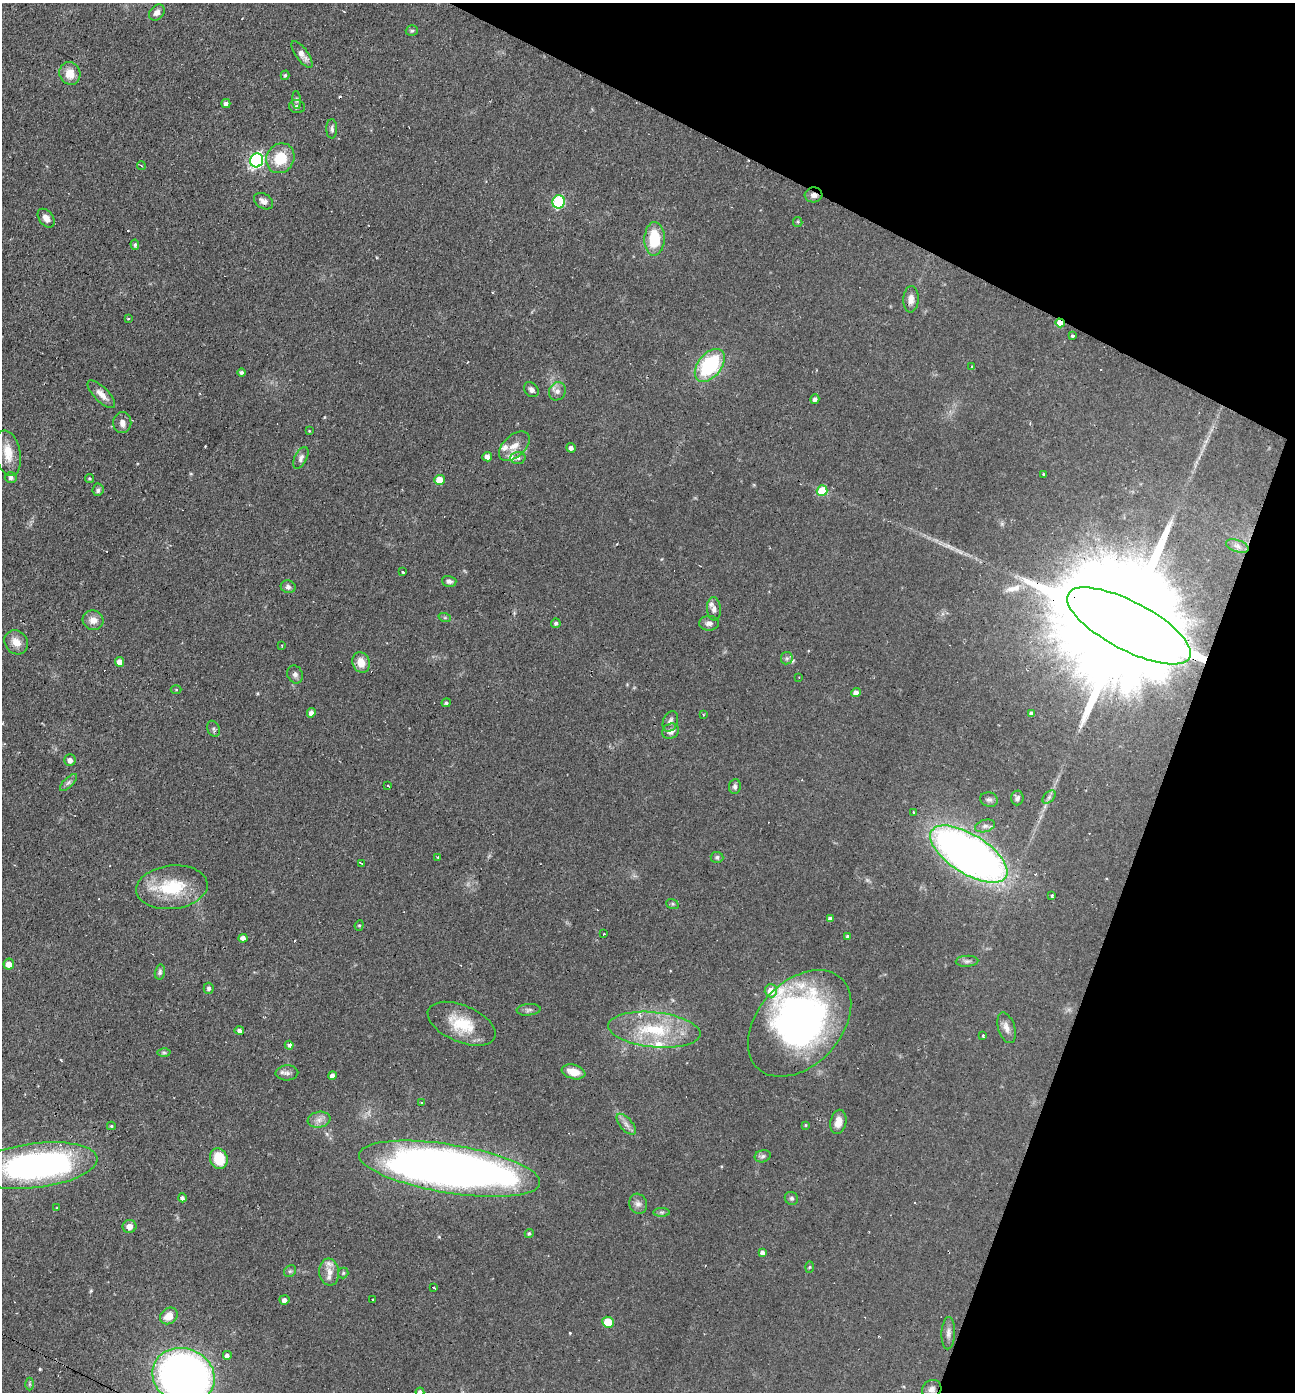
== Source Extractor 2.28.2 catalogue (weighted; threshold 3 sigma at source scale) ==
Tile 8 of 4 x 4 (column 4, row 2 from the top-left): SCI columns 4016-5308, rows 2783-4172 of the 5577 x 5563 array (HDU 1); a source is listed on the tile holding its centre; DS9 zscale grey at full resolution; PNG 1297 x 1394 px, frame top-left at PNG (2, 3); each listed source drawn as its Kron ellipse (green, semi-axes under 4 px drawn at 4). Shown black and unused: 20% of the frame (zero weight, under 2 of 3 exposures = <1% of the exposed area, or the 3 px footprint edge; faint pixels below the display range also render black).
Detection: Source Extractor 2.28.2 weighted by HDU 2 'WHT'; one run over the whole footprint, this tile lists its part. Background 0.0587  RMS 0.0051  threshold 0.0227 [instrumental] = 3 sigma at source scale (4.5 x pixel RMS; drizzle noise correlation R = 1.50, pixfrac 1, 0.05/0.05 arcsec/px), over >= 5 px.
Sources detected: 168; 6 inside a brighter object's white glare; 13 cosmic-ray / hot-pixel residue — neither listed nor drawn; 8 inside a brighter listed object's ellipse — not listed separately; the other 141 listed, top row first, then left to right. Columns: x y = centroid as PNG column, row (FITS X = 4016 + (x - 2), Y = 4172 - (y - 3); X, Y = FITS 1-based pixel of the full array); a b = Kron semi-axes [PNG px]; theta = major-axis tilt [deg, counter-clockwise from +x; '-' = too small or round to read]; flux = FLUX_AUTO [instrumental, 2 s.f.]
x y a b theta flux
157 12 9 6 48 2.7
412 31 6 5 - 0.93
302 54 16 6 -54 3.2
70 73 11 10 - 6.5
285 75 5 3 - 0.73
297 100 9 4 -85 1.1
226 104 4 4 - 1.8
297 106 8 6 -16 1.5
332 129 9 5 89 1.6
280 158 15 13 60 15
257 160 7 6 - 100
141 166 4 3 - 0.47
814 195 9 7 3 2.4
263 201 10 7 -31 2.5
559 202 7 6 - 40
46 218 10 7 -52 2.8
798 222 5 4 - 0.64
654 239 17 10 88 19
135 245 5 4 - 1
911 299 13 7 87 3.3
128 319 3 3 - 1.6
1060 323 5 4 - 8.9
1072 336 4 3 - 0.72
710 365 19 11 51 42
972 367 4 3 - 0.72
241 372 4 4 - 1.1
531 390 8 6 -48 1.8
557 391 9 8 - 2.4
101 394 18 7 -45 4
815 399 5 4 - 1.8
122 423 10 9 - 2.7
309 431 4 3 - 0.41
514 446 18 11 42 5.7
571 448 5 4 - 1.7
8 453 23 12 -78 8.8
487 457 5 4 - 3.6
301 458 12 6 63 1.9
518 458 7 6 - 1.5
1044 474 4 3 - 1.6
11 477 6 5 - 1.5
89 478 4 4 - 0.63
439 480 5 5 - 10
98 490 6 5 - 1.2
822 491 5 5 - 17
1237 546 12 6 -18 2.3
403 572 3 2 - 0.64
449 581 7 5 -14 1.7
288 587 7 6 - 1.7
714 609 11 7 -86 2.2
445 618 6 4 -19 0.74
93 620 10 9 - 4.1
556 623 5 4 - 1.1
709 623 10 7 1 2.4
1129 626 69 24 -28 35000
16 642 13 11 -47 4.7
282 646 3 2 - 0.33
787 658 6 6 - 1.2
119 662 5 4 - 4.5
361 662 10 8 -72 6.6
295 674 9 7 -66 1.9
799 677 3 2 - 0.61
176 690 5 3 - 0.46
856 693 5 4 - 2.9
446 703 4 4 - 1
311 713 5 4 - 2.1
703 714 3 2 - 0.44
1032 714 4 4 - 1.8
670 721 10 7 68 2
214 729 8 6 -65 1.2
671 731 9 7 31 2.6
70 760 6 5 - 2.5
68 783 11 5 45 1.4
388 786 3 3 - 1
735 787 7 6 - 1.4
1049 797 8 5 45 1.3
1017 798 7 6 - 1.4
989 800 9 7 -12 1.5
913 812 3 2 - 0.45
985 826 10 6 15 1.7
969 854 44 19 -32 340
438 857 3 3 - 0.92
717 857 6 5 - 1
361 863 3 2 - 0.36
172 887 36 21 6 27
1052 896 3 3 - 1.2
672 904 6 5 - 0.75
830 919 4 4 - 2.1
359 925 5 4 - 0.64
604 934 3 2 - 0.4
847 936 4 4 - 0.86
243 938 4 4 - 2.1
967 961 11 5 3 1.5
9 964 5 5 - 4.5
160 972 7 5 77 1.1
209 988 5 5 - 1.4
771 991 6 6 - 6.2
529 1010 12 5 5 1.6
800 1023 61 41 47 180
462 1024 36 18 -23 19
1007 1028 16 8 -72 3.3
654 1030 46 17 -6 31
239 1031 4 4 - 1.6
983 1036 3 3 - 5.6
289 1045 4 4 - 2.1
164 1052 6 4 -1 0.81
574 1072 12 7 -13 6.8
287 1073 11 7 3 2
332 1076 4 4 - 2.9
422 1103 3 2 - 0.61
319 1120 11 8 8 3.2
838 1122 12 8 78 4.7
626 1124 13 6 -49 2.6
806 1125 4 4 - 0.47
111 1126 4 4 - 0.65
763 1156 8 6 16 1.4
219 1159 10 8 -69 14
35 1166 62 22 7 180
450 1169 91 24 -9 500
182 1198 4 4 - 1.5
791 1198 7 6 - 1
638 1204 10 8 -70 2.4
57 1208 4 3 - 0.52
662 1212 8 4 0 1
129 1226 7 6 - 3.2
529 1233 4 4 - 0.87
762 1252 4 4 - 2
810 1267 6 4 88 0.53
290 1271 6 5 - 0.94
329 1272 13 10 -83 4.3
343 1273 5 5 - 0.71
434 1288 3 3 - 1.7
284 1300 5 4 - 2.3
373 1300 3 2 - 1
169 1316 9 7 38 5.9
608 1322 6 5 - 13
948 1333 16 7 88 2.6
227 1355 5 5 - 1.7
183 1376 32 27 -22 320
29 1384 6 4 -90 0.67
932 1389 10 8 33 2.5
420 1392 4 4 - 1.5
Overlapping masked pixels (flux is a lower limit): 6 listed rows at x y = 814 195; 1060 323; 1129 626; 969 854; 35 1166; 450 1169
Isophote crosses this tile's border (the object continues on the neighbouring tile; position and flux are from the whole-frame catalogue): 3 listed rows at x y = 35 1166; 183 1376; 420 1392